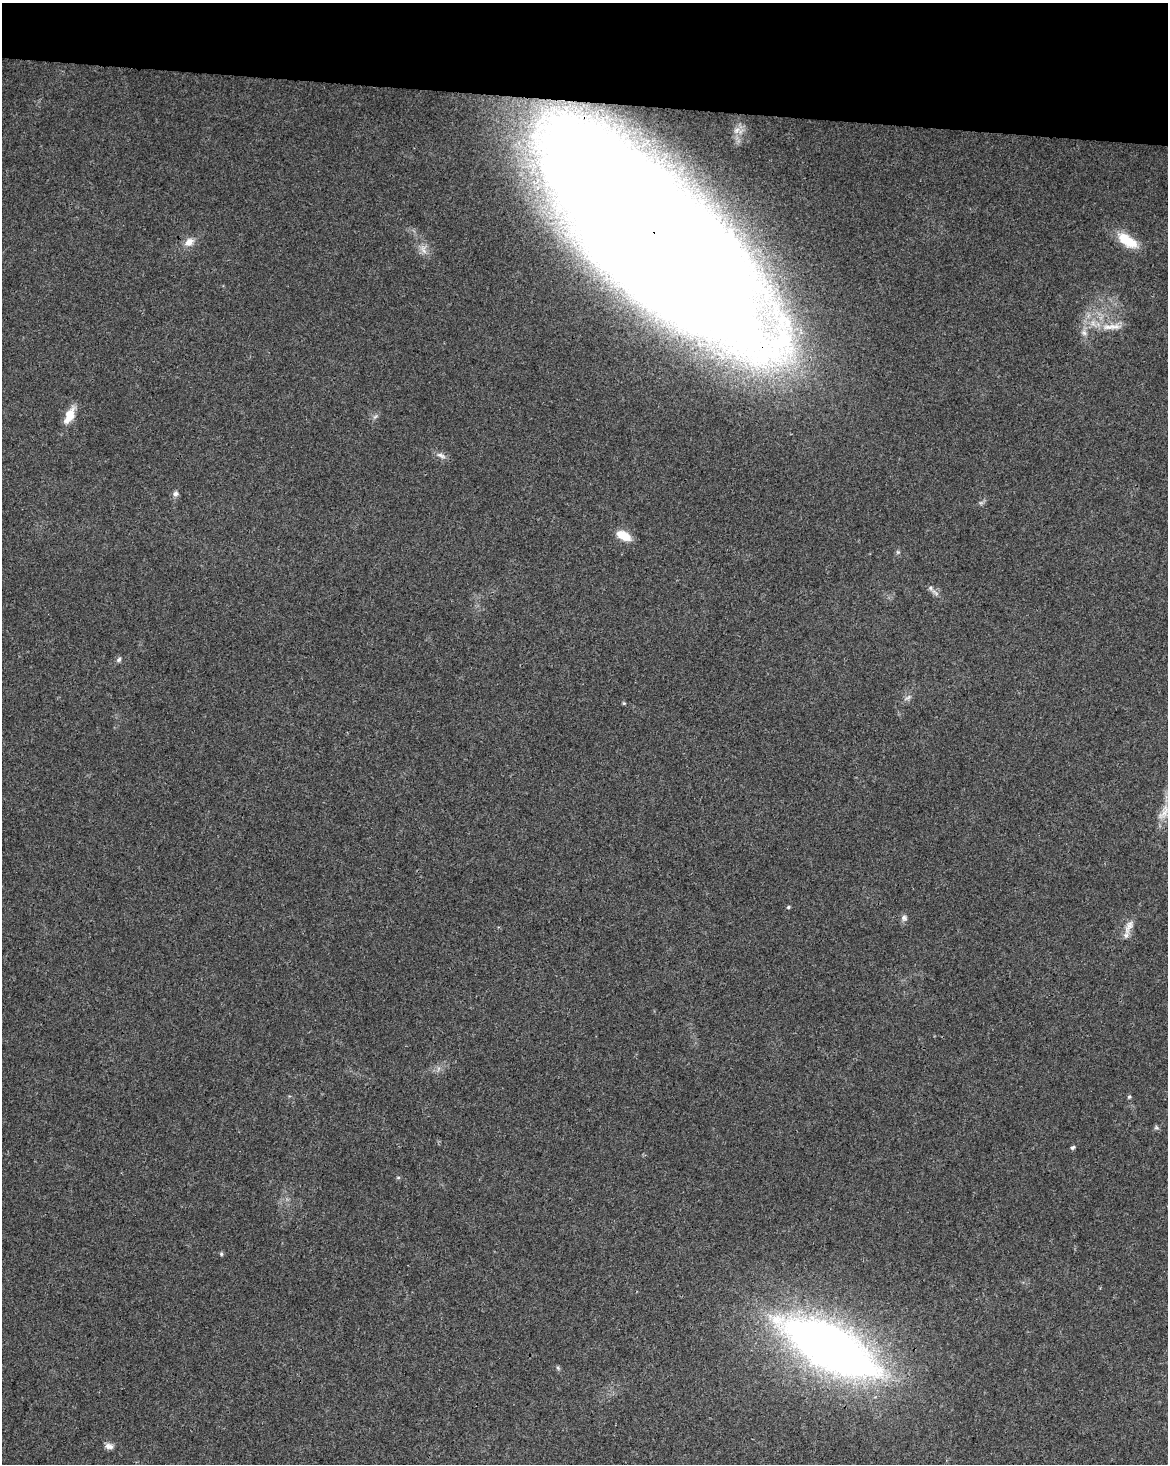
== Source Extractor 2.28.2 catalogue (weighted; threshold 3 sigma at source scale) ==
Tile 2 of 4 x 3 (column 2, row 1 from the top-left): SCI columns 1175-2340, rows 3210-4671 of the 4672 x 4898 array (HDU 1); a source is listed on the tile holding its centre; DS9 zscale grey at full resolution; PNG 1170 x 1466 px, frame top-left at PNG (2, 3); no overlay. Shown black and unused: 7% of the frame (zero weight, under 3 of 4 exposures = <1% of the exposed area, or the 3 px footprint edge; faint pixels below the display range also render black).
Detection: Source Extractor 2.28.2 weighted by HDU 2 'WHT'; one run over the whole footprint, this tile lists its part. Background 0.0187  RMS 0.0031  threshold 0.0138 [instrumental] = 3 sigma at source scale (4.5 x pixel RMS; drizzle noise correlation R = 1.50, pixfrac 1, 0.0396/0.0396 arcsec/px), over >= 5 px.
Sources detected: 27; all 27 listed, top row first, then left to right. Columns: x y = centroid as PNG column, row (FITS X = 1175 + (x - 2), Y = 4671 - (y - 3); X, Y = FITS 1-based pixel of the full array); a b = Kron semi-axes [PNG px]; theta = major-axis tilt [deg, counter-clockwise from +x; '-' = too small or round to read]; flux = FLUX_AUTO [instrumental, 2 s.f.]
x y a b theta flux
737 130 13 10 35 2.5
652 234 211 68 -44 2000
1127 241 28 12 -34 8.2
189 242 13 10 34 2.8
423 249 15 8 -66 2.3
1114 327 21 9 2 3.9
1084 333 9 7 -45 1.3
69 415 21 9 65 5.3
441 455 14 6 -21 1.5
176 494 8 7 - 0.98
623 535 16 9 -27 5.7
119 660 7 6 - 0.78
908 697 10 5 22 0.93
624 703 5 4 - 0.34
1164 812 28 12 62 4.7
788 907 5 4 - 0.38
904 918 9 8 - 1.1
1129 926 23 8 67 3
438 1069 7 4 72 0.71
1129 1097 5 4 - 0.4
1156 1127 7 5 -17 0.57
1073 1147 5 5 - 0.59
398 1177 6 4 1 0.38
221 1254 5 4 - 0.47
830 1348 75 30 -28 310
558 1368 7 4 -46 0.5
109 1446 11 7 -10 1.6
Overlapping masked pixels (flux is a lower limit): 1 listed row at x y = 652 234